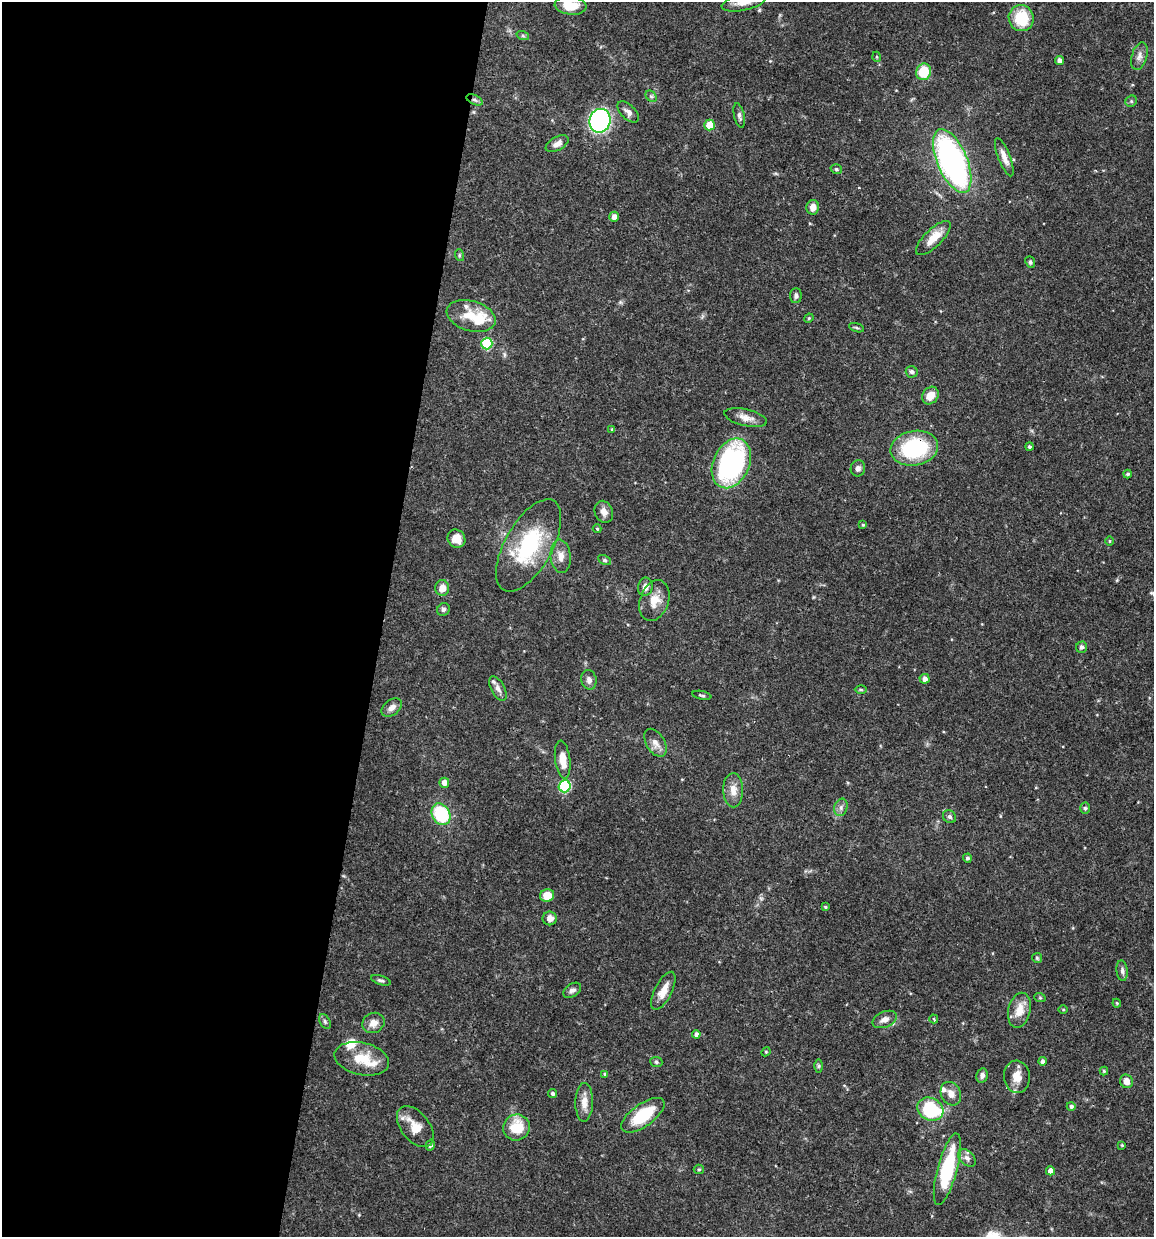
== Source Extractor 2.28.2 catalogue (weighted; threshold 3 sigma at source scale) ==
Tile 5 of 4 x 4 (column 1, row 2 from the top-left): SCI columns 119-1270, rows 2478-3712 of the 4966 x 4951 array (HDU 1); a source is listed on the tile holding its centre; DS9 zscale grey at full resolution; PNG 1156 x 1239 px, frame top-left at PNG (2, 2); each listed source drawn as its Kron ellipse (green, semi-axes under 4 px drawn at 4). Shown black and unused: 33% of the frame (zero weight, under 3 of 4 exposures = <1% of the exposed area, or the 3 px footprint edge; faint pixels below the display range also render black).
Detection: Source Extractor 2.28.2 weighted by HDU 2 'WHT'; one run over the whole footprint, this tile lists its part. Background 0.0686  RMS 0.0025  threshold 0.0113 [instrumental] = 3 sigma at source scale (4.5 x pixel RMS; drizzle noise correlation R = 1.50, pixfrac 1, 0.05/0.05 arcsec/px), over >= 5 px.
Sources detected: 114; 6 inside a brighter listed object's ellipse — not listed separately; the other 108 listed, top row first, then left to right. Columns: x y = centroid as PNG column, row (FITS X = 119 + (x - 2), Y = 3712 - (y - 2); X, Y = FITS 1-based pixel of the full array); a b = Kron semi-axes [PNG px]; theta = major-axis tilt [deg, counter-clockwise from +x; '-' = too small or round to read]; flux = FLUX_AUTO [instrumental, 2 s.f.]
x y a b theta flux
744 2 23 8 13 2.7
570 6 16 9 -5 4.9
1021 18 13 12 - 9.3
523 36 6 4 -19 0.38
1139 56 14 7 73 1.5
877 57 5 3 - 0.25
1059 61 4 4 - 1.2
924 72 8 7 - 7.9
651 96 6 5 - 0.47
475 100 9 4 -26 0.73
1131 101 6 5 - 0.44
628 112 13 7 -45 1.3
739 116 12 5 -78 0.83
600 121 12 10 74 39
709 125 5 5 - 5.4
557 144 12 7 28 1.5
1004 157 20 6 -69 2.1
952 161 34 15 -67 68
836 169 6 4 -16 0.43
813 207 7 6 - 1.8
614 217 5 4 - 1.4
933 238 23 8 45 3.9
459 255 6 4 -72 0.31
1030 262 6 5 - 0.48
796 296 7 6 - 0.75
471 316 25 15 -16 6.2
809 318 5 4 - 0.27
857 328 8 3 -19 0.38
487 344 6 5 - 14
912 372 6 6 - 0.62
930 396 9 7 52 2.9
746 418 22 8 -13 2.3
612 430 4 3 - 0.34
1029 447 4 4 - 0.42
914 448 24 17 11 21
731 463 26 18 65 49
858 468 8 7 - 0.95
1128 474 4 4 - 0.52
604 512 11 9 -66 1.7
863 525 4 4 - 0.33
597 529 4 4 - 0.3
456 539 9 8 - 3.1
1109 541 4 3 - 0.22
529 545 51 23 61 21
561 556 17 10 -83 2.3
605 560 7 4 -27 0.42
645 587 9 7 80 1.5
442 588 8 7 - 2.4
654 601 21 14 71 3.8
443 609 7 6 - 0.7
1081 647 6 5 - 0.79
925 679 5 4 - 1.1
589 680 10 7 -77 1.1
498 689 13 7 -62 1.3
861 690 6 4 -1 0.35
702 695 10 3 -11 0.39
392 707 11 7 38 1.5
655 743 15 9 -59 1.9
563 759 19 7 -83 3.4
444 783 5 5 - 1.8
565 786 6 6 - 22
733 790 17 10 -89 2.6
841 807 9 6 76 0.92
1085 808 5 5 - 0.39
441 814 11 8 -61 15
950 817 7 6 - 0.6
967 858 4 4 - 0.57
547 895 7 6 - 4.1
825 907 4 3 - 0.28
550 918 7 7 - 1.5
1037 958 5 5 - 0.38
1122 971 10 5 -85 0.77
381 980 10 4 -17 0.64
572 990 10 6 35 0.94
663 991 21 8 64 3.1
1040 998 6 3 -18 0.3
1117 1003 4 3 - 0.29
1063 1009 5 3 - 0.28
1019 1010 18 11 76 3.6
885 1019 13 8 23 1.6
934 1019 4 2 - 0.22
325 1021 8 5 -63 0.52
373 1023 11 10 - 2.1
696 1034 4 4 - 0.93
766 1052 5 4 - 0.32
362 1059 28 16 -12 6.3
1042 1061 4 4 - 0.81
656 1062 6 5 - 0.43
818 1066 6 4 89 0.37
1104 1071 4 4 - 0.35
605 1074 4 4 - 0.46
982 1076 7 5 78 0.88
1017 1077 16 13 -85 3.1
1126 1081 7 6 - 1.8
552 1094 4 4 - 0.64
951 1094 12 9 -61 1.8
584 1102 19 8 89 2.6
1071 1106 4 4 - 0.6
930 1109 13 11 -28 16
643 1115 25 11 36 10
415 1127 24 14 -51 4.4
516 1127 13 13 - 7
430 1145 5 4 - 0.46
1122 1145 4 3 - 0.27
967 1158 10 7 -44 1.1
699 1169 5 4 - 0.34
947 1169 37 10 75 18
1050 1171 4 4 - 1.6
Overlapping masked pixels (flux is a lower limit): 2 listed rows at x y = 475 100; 914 448
Isophote crosses this tile's border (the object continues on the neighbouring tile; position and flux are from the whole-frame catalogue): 2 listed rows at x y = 744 2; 570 6